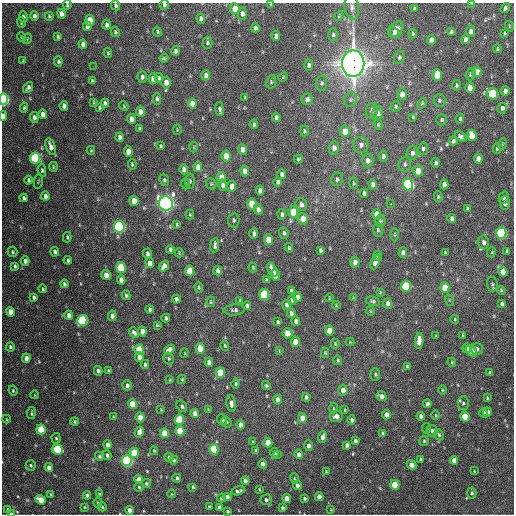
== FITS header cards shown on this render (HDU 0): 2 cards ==
NAXIS1  =                  512 / Axis length
NAXIS2  =                  512 / Axis length

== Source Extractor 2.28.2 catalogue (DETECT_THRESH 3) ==
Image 512 x 512 px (HDU 0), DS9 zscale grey, 1 PNG px = 1 image px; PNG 516 x 516 px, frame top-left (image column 1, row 512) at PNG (2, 3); each listed source drawn as its Kron ellipse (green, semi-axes under 4 px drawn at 4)
Background 1510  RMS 40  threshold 120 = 3 sigma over >= 5 px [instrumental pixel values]
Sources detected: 396; all 396 listed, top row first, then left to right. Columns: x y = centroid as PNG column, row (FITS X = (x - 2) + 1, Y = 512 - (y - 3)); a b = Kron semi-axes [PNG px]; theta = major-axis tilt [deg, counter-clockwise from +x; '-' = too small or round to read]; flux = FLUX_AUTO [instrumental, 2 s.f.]
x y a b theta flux
472 3 4 2 - 2.3e+03
271 4 4 3 - 2.4e+03
67 5 5 3 - 3.4e+03
116 5 5 4 - 4.9e+03
164 5 5 4 - 5.6e+03
352 7 13 7 -83 1.3e+04
505 8 5 3 - 7.0e+03
235 9 5 4 - 3.5e+04
414 9 4 3 - 3.0e+03
61 14 5 4 - 1.6e+04
242 14 6 4 -88 1.1e+04
34 16 5 4 - 8.1e+03
49 16 4 3 - 3.2e+03
339 16 5 4 - 3.0e+03
23 17 6 4 -79 7.1e+03
201 19 5 4 - 9.6e+03
90 20 5 4 - 5.9e+04
21 23 5 4 - 3.1e+03
107 25 5 4 - 1.1e+04
87 26 5 4 - 1.4e+04
509 26 5 3 - 2.3e+03
255 28 4 3 - 6.0e+03
396 29 9 6 51 1.5e+04
471 31 6 4 90 1.3e+04
115 32 5 4 - 4.2e+03
157 32 5 4 - 3.6e+03
451 32 4 3 - 4.4e+03
394 33 5 4 - 9.9e+03
505 33 4 3 - 3.0e+03
413 34 5 3 - 3.2e+03
333 35 6 5 - 5.5e+03
276 36 5 4 - 1.4e+04
21 37 5 3 - 2.0e+03
58 37 4 3 - 3.5e+03
27 39 5 3 - 2.4e+03
465 39 5 4 - 1.1e+04
431 40 5 4 - 1.4e+04
207 43 6 5 - 4.8e+03
83 44 4 4 - 1.1e+04
497 49 4 3 - 2.6e+03
176 51 5 4 - 9.2e+03
108 53 5 4 - 3.6e+03
399 57 6 5 - 5.4e+03
164 58 4 3 - 3.7e+03
23 61 4 3 - 2.5e+03
58 61 5 4 - 5.3e+03
353 63 13 11 -90 2.9e+06
309 65 5 4 - 8.4e+03
93 66 2 2 - 3.5e+03
477 72 5 4 - 4.9e+04
470 74 6 4 71 5.6e+03
206 75 5 4 - 1.1e+04
437 75 6 4 -88 6.6e+04
142 77 6 4 85 7.5e+03
283 77 5 3 - 2.4e+03
159 78 5 3 - 5.1e+03
153 79 5 4 - 2.2e+04
92 81 4 3 - 4.3e+03
166 82 6 5 - 2.1e+04
271 82 7 5 79 3.9e+03
321 83 7 6 - 5.9e+03
456 85 5 3 - 4.1e+03
28 88 6 4 52 8.3e+03
470 88 5 4 - 2.9e+04
505 91 5 4 - 1.2e+04
402 94 6 5 - 2.0e+04
492 94 6 5 - 1.8e+05
245 98 4 3 - 2.9e+03
3 99 6 4 -84 4.7e+05
157 99 6 4 -87 6.1e+03
307 99 6 5 - 8.2e+03
351 100 7 6 - 7.0e+03
439 100 6 6 - 5.1e+03
94 102 4 2 - 2.6e+03
105 103 4 4 - 9.2e+03
192 103 5 4 - 2.4e+04
422 103 5 4 - 3.4e+03
64 106 5 4 - 1.3e+04
124 106 5 4 - 3.0e+03
396 106 5 5 - 4.2e+03
24 108 5 4 - 3.7e+03
99 108 4 3 - 3.7e+03
502 108 5 4 - 1.0e+04
219 109 7 4 -84 7.0e+03
372 111 8 6 82 1.2e+04
140 112 5 4 - 2.0e+04
378 113 7 5 -90 1.1e+04
43 114 5 4 - 1.6e+04
3 116 5 3 - 2.0e+04
34 117 5 4 - 9.6e+03
276 117 4 3 - 6.7e+03
413 117 4 4 - 2.6e+03
131 119 5 4 - 1.9e+04
460 119 5 4 - 4.3e+03
441 120 5 5 - 4.9e+03
254 124 4 3 - 4.4e+03
378 125 5 4 - 3.6e+03
140 129 4 3 - 4.3e+03
177 130 5 2 - 2.3e+03
304 131 5 3 - 4.1e+03
345 131 6 5 - 3.6e+04
472 135 5 4 - 5.6e+04
120 137 4 4 - 1.0e+04
461 137 6 4 -38 6.7e+03
453 141 4 3 - 5.4e+03
502 144 5 3 - 2.2e+03
361 145 8 7 - 1.1e+04
161 146 3 3 - 3.4e+03
51 147 9 4 -71 1.7e+04
194 147 5 3 - 2.3e+03
334 148 6 5 - 1.6e+04
497 148 5 3 - 4.9e+03
243 149 5 4 - 2.0e+04
423 149 6 5 - 5.9e+03
91 150 4 3 - 2.8e+03
128 152 5 4 - 2.8e+04
412 153 7 5 79 8.9e+03
226 156 5 4 - 3.8e+04
383 156 5 4 - 7.1e+03
35 158 5 5 - 2.9e+05
298 159 5 4 - 4.1e+03
478 159 5 4 - 2.6e+04
368 161 7 6 - 1.5e+04
436 163 4 3 - 6.0e+03
132 164 5 3 - 3.2e+03
405 164 7 6 - 6.7e+03
53 167 5 3 - 3.0e+03
198 167 5 4 - 2.3e+04
184 169 5 4 - 1.3e+04
42 170 6 4 -84 5.0e+03
245 171 5 4 - 2.0e+04
418 171 5 5 - 3.4e+04
282 174 5 4 - 9.8e+03
222 177 5 4 - 4.7e+04
337 179 7 6 - 5.9e+03
28 180 4 3 - 5.2e+03
164 180 6 4 -68 5.2e+03
38 181 7 2 79 2.3e+03
190 181 7 4 89 5.0e+03
278 182 5 3 - 6.8e+03
354 183 6 3 89 3.2e+03
185 184 6 3 -89 2.9e+03
211 184 6 5 - 3.3e+03
373 184 5 4 - 1.2e+04
408 184 6 5 - 4.4e+05
444 184 5 4 - 1.1e+04
223 185 6 4 -79 1.1e+04
232 186 5 4 - 2.3e+04
260 191 5 4 - 1.3e+04
364 193 4 3 - 6.5e+03
45 196 4 3 - 8.2e+03
438 197 5 4 - 3.6e+03
504 197 6 5 - 6.9e+03
23 198 4 3 - 6.9e+03
134 201 5 4 - 3.8e+04
166 203 7 7 - 1.2e+06
505 203 7 5 -89 1.0e+04
252 204 5 4 - 7.9e+04
391 204 3 2 - 4.7e+03
301 205 6 5 - 1.3e+04
258 209 5 4 - 1.2e+04
467 209 4 4 - 4.7e+03
293 212 5 5 - 1.1e+05
282 214 5 4 - 7.9e+03
377 214 5 4 - 3.4e+04
190 215 5 4 - 2.9e+03
452 218 4 4 - 7.7e+03
303 219 6 5 - 3.5e+04
234 220 7 5 84 5.2e+03
380 221 6 5 - 4.6e+03
177 225 4 3 - 3.4e+03
119 227 6 5 - 5.9e+05
378 230 7 4 88 4.1e+03
284 233 5 5 - 5.8e+03
501 233 5 5 - 4.0e+05
254 234 5 3 - 6.5e+03
394 235 7 3 90 2.9e+03
67 237 5 3 - 3.1e+03
268 240 5 4 - 4.3e+04
483 242 7 5 -84 1.0e+04
215 245 7 3 83 6.6e+03
289 248 4 3 - 3.6e+03
170 249 4 3 - 5.5e+03
320 250 4 3 - 4.6e+03
507 251 4 3 - 4.1e+03
12 252 5 5 - 4.6e+03
55 252 5 3 - 7.8e+03
492 252 5 3 - 2.1e+03
179 253 4 3 - 2.2e+03
403 253 5 4 - 1.1e+04
445 253 3 3 - 3.2e+03
147 254 5 4 - 7.9e+03
378 256 4 3 - 4.3e+03
68 260 4 3 - 4.7e+03
25 261 5 4 - 1.1e+04
355 262 5 4 - 1.5e+04
375 262 7 4 68 1.7e+04
150 263 5 4 - 2.6e+04
15 266 4 3 - 4.2e+03
164 266 6 4 57 1.3e+04
253 267 5 3 - 2.8e+03
121 268 5 5 - 1.6e+05
272 270 8 4 -65 2.3e+04
190 271 5 4 - 7.8e+04
218 271 5 4 - 9.1e+03
503 272 5 4 - 3.1e+04
106 275 5 4 - 2.6e+04
275 275 6 4 -84 4.8e+04
121 280 5 4 - 1.6e+04
266 280 4 3 - 3.3e+03
64 284 4 3 - 5.0e+03
492 284 7 5 -83 4.5e+03
406 286 5 5 - 2.0e+05
199 287 5 4 - 3.1e+03
445 287 5 4 - 5.1e+04
43 289 4 3 - 3.0e+03
501 290 4 4 - 3.0e+03
291 291 4 3 - 4.8e+03
380 292 3 3 - 2.1e+03
126 295 5 3 - 4.8e+03
264 295 5 5 - 2.0e+05
34 297 4 3 - 5.9e+03
298 297 5 4 - 2.0e+04
329 298 4 2 - 1.9e+03
353 298 4 3 - 2.0e+03
176 299 4 3 - 6.9e+03
240 300 4 3 - 3.2e+03
292 300 4 4 - 7.0e+03
449 300 6 3 -72 2.8e+03
373 301 7 4 -13 4.9e+03
211 302 5 4 - 2.9e+03
388 303 5 4 - 9.7e+03
502 304 4 3 - 6.1e+03
286 305 5 4 - 6.3e+03
336 305 4 3 - 2.2e+03
247 306 4 4 - 6.4e+03
150 309 4 3 - 5.4e+03
234 310 11 5 4 6.8e+03
370 311 4 3 - 2.3e+03
11 312 5 4 - 3.4e+04
291 313 5 4 - 6.8e+03
69 315 4 4 - 1.3e+04
112 316 5 4 - 1.2e+04
166 318 4 3 - 6.3e+03
455 319 4 3 - 3.1e+03
82 320 5 5 - 3.0e+05
296 321 5 4 - 1.3e+04
278 322 4 3 - 3.7e+03
157 325 3 3 - 2.9e+03
329 330 5 4 - 3.4e+04
142 331 5 4 - 2.1e+04
134 333 6 3 -49 7.2e+03
287 333 5 5 - 4.0e+04
463 335 4 2 - 2.3e+03
436 336 4 3 - 2.5e+03
419 341 8 4 87 3.0e+04
295 342 5 4 - 3.7e+04
350 342 4 4 - 2.2e+03
335 344 5 4 - 2.5e+03
225 346 5 3 - 2.9e+03
10 347 4 4 - 5.3e+03
200 348 5 4 - 5.4e+04
467 348 5 4 - 1.7e+04
169 349 6 4 34 1.4e+04
477 349 6 5 - 8.7e+03
139 350 5 4 - 1.1e+05
279 351 4 2 - 1.9e+03
471 351 6 4 -40 2.4e+04
185 353 5 3 - 2.1e+03
325 353 5 4 - 3.1e+03
139 357 5 4 - 1.9e+04
26 358 4 4 - 2.0e+04
169 358 6 5 - 4.6e+03
338 360 5 4 - 3.4e+03
209 362 5 4 - 1.5e+04
452 362 4 4 - 2.9e+03
145 364 4 3 - 4.8e+03
407 366 4 3 - 2.9e+03
98 371 5 3 - 7.8e+03
109 371 4 3 - 4.6e+03
220 373 5 4 - 9.0e+04
490 373 4 4 - 8.9e+03
375 374 6 5 - 4.3e+03
182 379 4 4 - 2.8e+03
170 380 3 3 - 2.5e+03
236 384 5 4 - 3.3e+03
127 385 5 4 - 7.5e+03
266 385 4 4 - 3.6e+03
343 390 5 4 - 1.7e+04
442 390 4 3 - 2.4e+03
13 391 5 3 - 2.9e+03
35 395 4 3 - 1.9e+03
381 396 5 4 - 1.2e+04
306 397 4 3 - 5.2e+03
487 398 4 2 - 2.8e+03
278 399 5 4 - 1.2e+04
231 403 8 4 -81 1.1e+04
463 403 6 5 - 5.8e+03
133 404 5 4 - 7.5e+04
427 404 4 4 - 1.1e+04
182 406 6 5 - 6.6e+03
333 408 5 3 - 2.7e+03
161 409 4 3 - 1.9e+03
208 410 4 3 - 2.3e+03
345 410 4 2 - 2.2e+03
488 412 4 4 - 1.0e+04
31 413 6 3 83 4.0e+03
195 413 5 4 - 2.0e+04
484 413 4 3 - 6.3e+03
386 415 4 4 - 1.9e+04
436 415 5 3 - 2.6e+03
336 416 6 5 - 1.4e+04
421 416 4 4 - 8.1e+03
113 417 4 3 - 2.6e+03
140 417 5 4 - 3.2e+04
465 417 5 4 - 5.5e+04
302 418 5 4 - 2.7e+04
6 419 4 3 - 2.1e+03
180 420 5 4 - 1.4e+05
222 420 6 5 - 5.6e+03
352 420 4 4 - 7.0e+03
74 422 4 4 - 3.7e+03
226 422 6 4 -57 4.3e+03
240 425 4 4 - 1.5e+04
427 428 5 3 - 2.4e+03
41 429 5 4 - 1.2e+05
180 431 5 4 - 8.9e+04
432 431 6 5 - 6.6e+03
139 432 5 4 - 1.8e+04
164 433 5 4 - 5.4e+04
383 433 3 3 - 4.1e+03
439 435 6 4 -71 4.0e+03
323 437 6 4 70 1.5e+04
56 438 5 4 - 3.6e+03
355 441 4 3 - 5.8e+03
424 441 5 5 - 3.4e+03
253 442 4 4 - 3.4e+03
268 443 5 4 - 4.1e+04
108 445 4 4 - 1.4e+04
347 445 4 3 - 8.0e+03
308 446 5 4 - 8.9e+03
57 449 5 5 - 1.5e+05
214 449 5 4 - 1.5e+05
256 450 4 3 - 4.0e+03
154 451 4 4 - 3.3e+03
134 453 5 4 - 8.3e+04
274 453 5 4 - 1.0e+04
299 454 5 4 - 1.1e+04
107 455 5 4 - 7.0e+03
278 455 3 2 - 4.6e+03
99 456 4 4 - 4.7e+03
169 457 5 4 - 7.5e+03
421 459 3 3 - 3.7e+03
174 460 4 4 - 3.9e+03
454 460 4 4 - 2.3e+04
127 461 5 5 - 5.5e+05
263 464 4 4 - 1.2e+04
31 465 5 5 - 4.1e+03
411 465 5 4 - 1.9e+04
49 467 4 4 - 1.6e+04
326 471 4 3 - 2.4e+03
474 471 4 3 - 1.8e+03
177 478 4 3 - 5.4e+03
294 478 5 3 - 2.8e+03
139 479 4 4 - 2.2e+04
245 481 4 4 - 1.1e+04
146 483 4 4 - 3.8e+03
297 485 5 4 - 8.8e+03
395 485 5 4 - 7.8e+04
139 487 4 4 - 3.9e+03
193 487 4 3 - 3.1e+03
259 489 3 2 - 2.5e+03
238 491 7 3 15 6.5e+03
472 493 5 4 - 5.6e+03
51 494 4 3 - 2.8e+03
99 494 4 3 - 3.7e+03
172 494 4 2 - 1.7e+03
87 495 4 3 - 8.0e+03
227 497 4 4 - 1.6e+04
319 497 4 4 - 2.0e+04
222 498 4 4 - 1.0e+04
287 498 4 4 - 2.5e+04
304 498 3 3 - 4.9e+03
41 500 5 4 - 4.4e+04
266 500 6 5 - 6.8e+03
98 503 4 4 - 3.1e+03
84 507 4 2 - 2.1e+03
102 507 4 3 - 3.1e+03
209 507 3 2 - 2.7e+03
220 507 4 4 - 1.1e+04
282 508 4 3 - 4.2e+03
8 509 4 4 - 4.3e+03
130 510 4 4 - 1.8e+04
331 510 4 2 - 1.6e+03
227 511 3 3 - 4.1e+03
11 514 4 2 - 1.2e+04
At the frame edge (FLAGS 8, measured only in part): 8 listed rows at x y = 472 3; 271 4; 67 5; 116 5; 164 5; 3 99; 3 116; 11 514